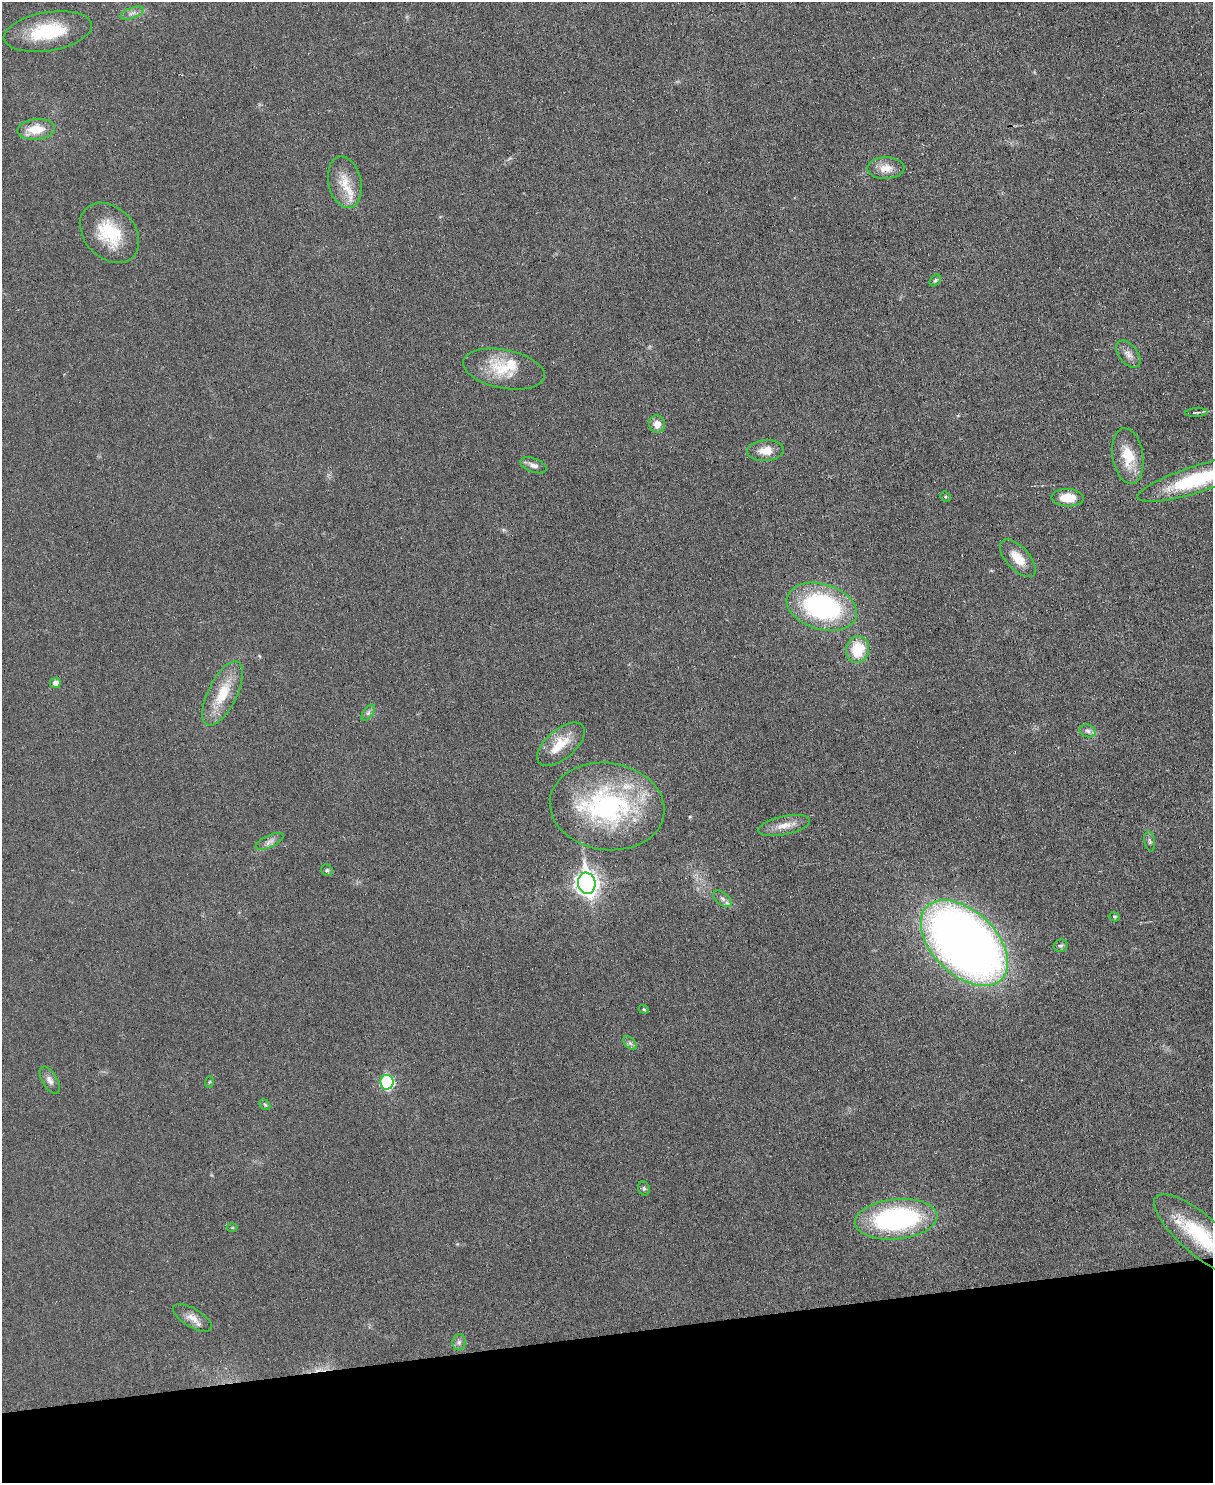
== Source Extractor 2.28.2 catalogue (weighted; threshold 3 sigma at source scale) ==
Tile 10 of 4 x 3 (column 2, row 3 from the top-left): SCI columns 1212-2422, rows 138-1618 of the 4847 x 4831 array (HDU 1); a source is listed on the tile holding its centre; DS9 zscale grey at full resolution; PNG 1215 x 1485 px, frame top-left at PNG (2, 2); each listed source drawn as its Kron ellipse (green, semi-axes under 4 px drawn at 4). Shown black and unused: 10% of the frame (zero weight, under 3 of 6 exposures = <1% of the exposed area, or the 3 px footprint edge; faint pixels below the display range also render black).
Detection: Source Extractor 2.28.2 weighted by HDU 2 'WHT'; one run over the whole footprint, this tile lists its part. Background 0.0265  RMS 0.0038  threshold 0.0153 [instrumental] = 3 sigma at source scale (4.09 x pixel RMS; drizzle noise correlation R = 1.36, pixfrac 0.8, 0.05/0.05 arcsec/px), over >= 5 px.
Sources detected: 50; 1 cosmic-ray / hot-pixel residue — neither listed nor drawn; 2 inside a brighter listed object's ellipse — not listed separately; the other 47 listed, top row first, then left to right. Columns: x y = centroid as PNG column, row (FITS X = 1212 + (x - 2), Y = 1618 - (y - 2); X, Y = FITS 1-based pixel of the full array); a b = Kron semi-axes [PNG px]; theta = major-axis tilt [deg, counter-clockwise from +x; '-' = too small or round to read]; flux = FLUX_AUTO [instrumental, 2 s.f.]
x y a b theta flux
132 13 12 5 20 1.5
48 32 44 19 9 21
36 129 19 10 5 7.7
886 168 18 11 2 4.4
345 182 26 16 -77 7.9
109 233 34 25 -47 17
935 280 7 4 49 0.57
1128 354 16 9 -51 2.5
504 369 41 19 -11 14
1196 412 11 3 3 0.81
657 424 9 8 - 3.1
765 451 18 10 5 4.7
1128 456 28 15 -81 9.3
534 465 14 7 -20 1.9
1198 479 63 13 18 30
945 497 5 4 - 0.56
1068 498 16 9 -2 6.8
1018 558 23 11 -48 6.5
822 607 36 22 -17 60
858 650 13 11 76 12
55 683 5 5 - 1.9
223 693 35 14 64 12
368 713 9 5 54 1
1088 731 8 6 -17 1.3
561 744 29 14 40 8.8
607 806 57 43 -8 62
784 825 26 9 12 4.5
269 841 15 6 25 1.9
1150 841 10 5 -79 0.92
327 870 6 5 - 0.66
587 883 11 8 -80 240
722 899 11 6 -38 1.4
1114 917 5 4 - 0.46
964 943 52 32 -44 340
1061 946 7 6 - 0.77
644 1009 5 4 - 0.44
630 1043 8 5 -45 0.96
50 1080 15 7 -60 1.9
209 1082 6 3 70 0.42
387 1082 7 6 - 33
265 1105 6 4 -44 0.51
644 1188 7 5 -68 0.66
896 1219 41 20 5 64
232 1228 5 3 - 0.36
1200 1235 58 19 -41 26
193 1318 22 9 -31 3.5
459 1342 8 6 88 1.2
Isophote crosses this tile's border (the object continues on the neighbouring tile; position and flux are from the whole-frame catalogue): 2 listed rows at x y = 1198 479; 1200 1235